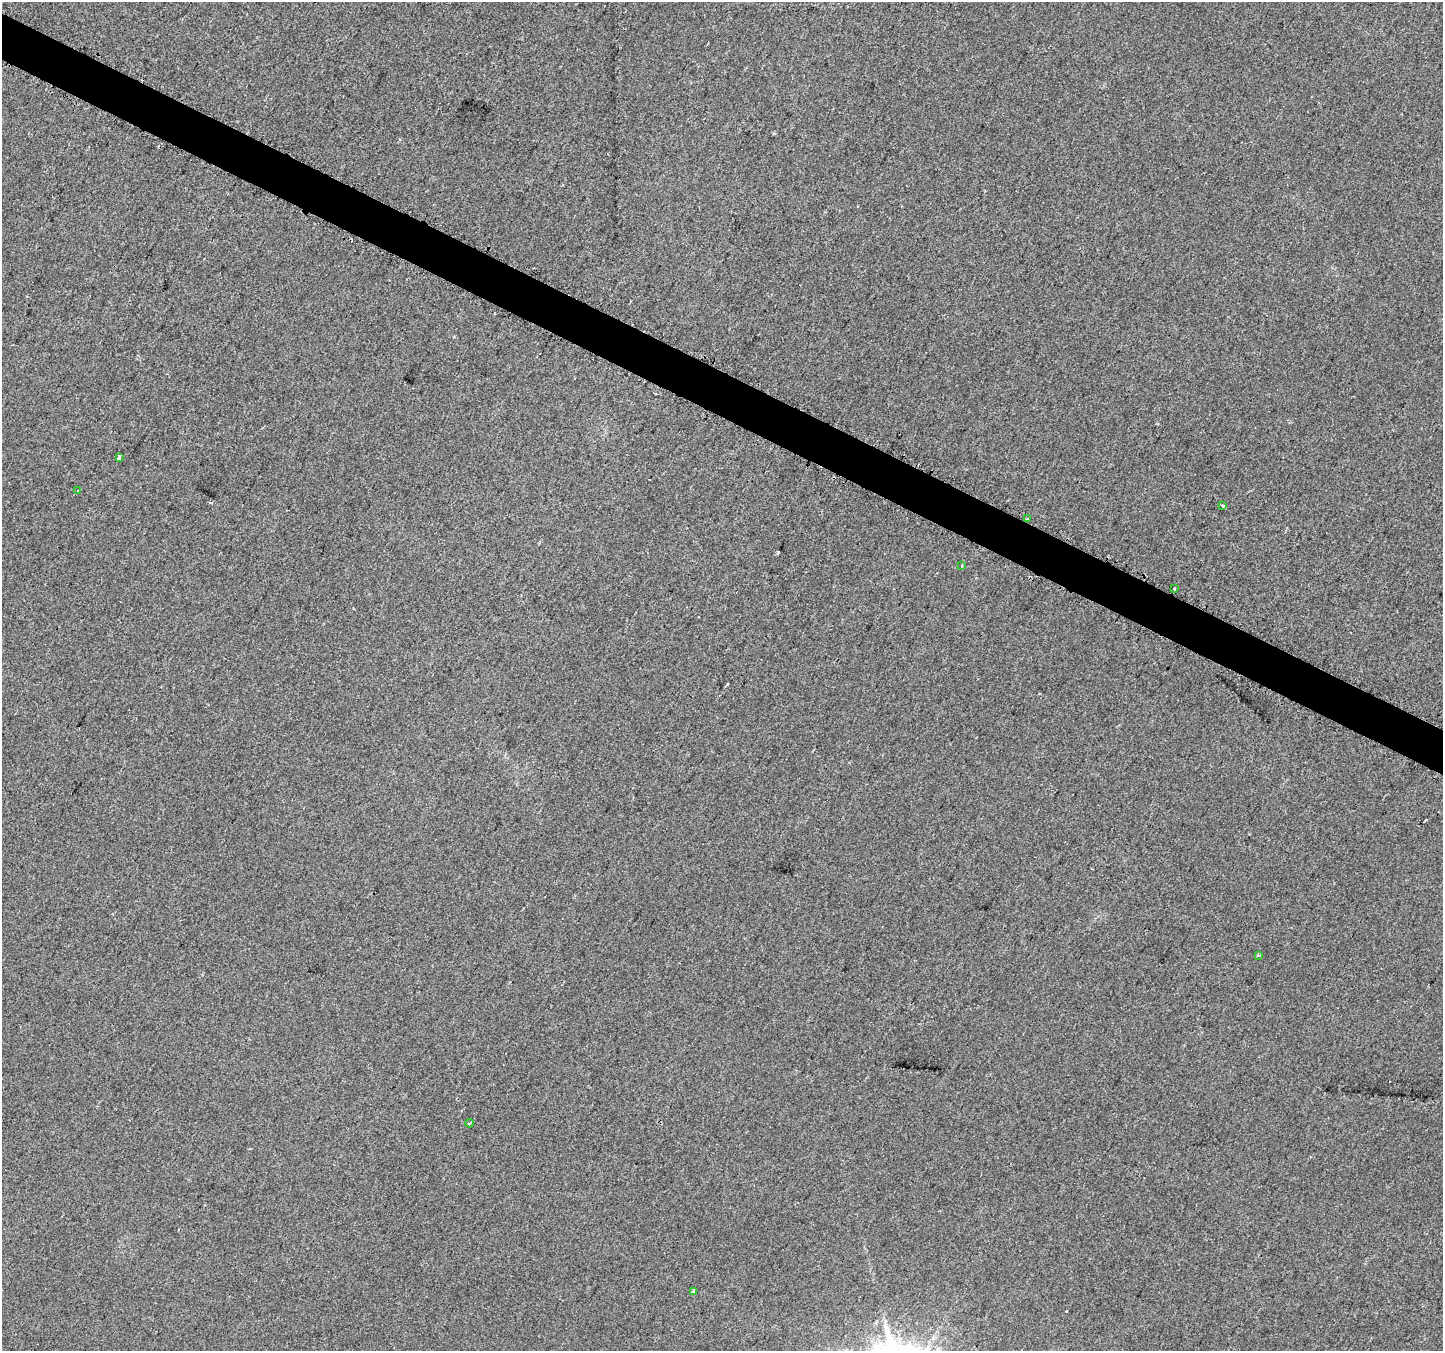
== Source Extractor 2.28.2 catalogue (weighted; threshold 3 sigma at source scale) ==
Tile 11 of 4 x 4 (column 3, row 3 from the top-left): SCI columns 2911-4351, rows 1631-2979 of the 5805 x 5898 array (HDU 1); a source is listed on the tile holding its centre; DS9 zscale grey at full resolution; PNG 1445 x 1353 px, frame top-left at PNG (2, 2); each listed source drawn as its Kron ellipse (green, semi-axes under 4 px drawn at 4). Shown black and unused: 3% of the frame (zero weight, under 2 of 3 exposures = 2% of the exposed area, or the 3 px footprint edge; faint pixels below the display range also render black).
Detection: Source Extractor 2.28.2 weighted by HDU 2 'WHT'; one run over the whole footprint, this tile lists its part. Background 0.0116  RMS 0.0068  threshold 0.0304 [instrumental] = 3 sigma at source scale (4.5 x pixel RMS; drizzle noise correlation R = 1.50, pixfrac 1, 0.0396/0.0396 arcsec/px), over >= 5 px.
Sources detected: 16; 7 cosmic-ray / hot-pixel residue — neither listed nor drawn; the other 9 listed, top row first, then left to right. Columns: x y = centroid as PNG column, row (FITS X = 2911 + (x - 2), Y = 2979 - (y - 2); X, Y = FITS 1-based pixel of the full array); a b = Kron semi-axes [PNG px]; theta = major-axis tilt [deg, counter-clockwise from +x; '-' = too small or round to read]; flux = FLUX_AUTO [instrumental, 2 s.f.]
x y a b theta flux
119 457 4 3 - 3.5
78 490 3 2 - 0.81
1223 505 3 3 - 5.1
1027 519 3 2 - 0.58
962 566 3 2 - 1.2
1174 588 3 3 - 6.9
1258 956 3 3 - 1.6
470 1123 4 3 - 0.64
693 1291 3 3 - 13